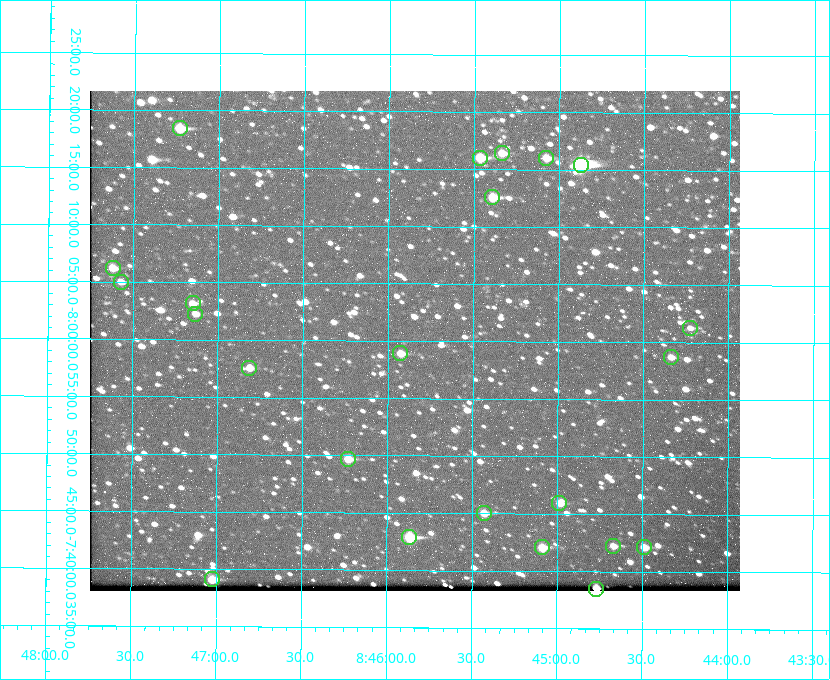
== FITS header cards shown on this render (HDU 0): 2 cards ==
NAXIS1  =                  650 / Width of table row in bytes
NAXIS2  =                  500 / Number of rows in table

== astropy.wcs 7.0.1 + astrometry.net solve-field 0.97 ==
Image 650 x 500 px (HDU 0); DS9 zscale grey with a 90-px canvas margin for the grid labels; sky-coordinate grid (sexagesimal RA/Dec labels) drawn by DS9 from the SOLVED WCS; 23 Tycho-2 reference stars matched to detected sources circled (green)
Header WCS: none
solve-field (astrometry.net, Tycho-2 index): SOLVED blind (the file carries no WCS)
Solved WCS: RA---TAN-SIP/DEC--TAN-SIP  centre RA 08:45:51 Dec -08:00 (131.46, -8.00 deg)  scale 5.24 arcsec/px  FOV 56.7' x 43.6'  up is +180 deg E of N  parity flipped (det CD > 0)
(file carries no celestial WCS; the grid is the blind solution)
Tycho-2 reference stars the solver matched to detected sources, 23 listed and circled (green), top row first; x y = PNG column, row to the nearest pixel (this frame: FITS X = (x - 90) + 1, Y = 500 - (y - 91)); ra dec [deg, ICRS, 3 dp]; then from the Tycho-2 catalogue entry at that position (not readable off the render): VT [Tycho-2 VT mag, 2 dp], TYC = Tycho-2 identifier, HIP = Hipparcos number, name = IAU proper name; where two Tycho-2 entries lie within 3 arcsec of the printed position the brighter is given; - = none
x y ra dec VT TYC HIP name
180 128 131.808 -8.307 9.64 5442-1713-1 - -
502 153 131.335 -8.274 10.98 5442-594-1 - -
480 158 131.367 -8.267 10.01 5442-454-1 - -
546 158 131.270 -8.267 10.78 5442-693-1 - -
581 165 131.219 -8.257 7.68 5442-1112-1 42924 -
492 197 131.348 -8.210 9.85 5442-617-1 - -
113 268 131.905 -8.103 11.02 5442-880-1 - -
121 282 131.893 -8.083 11.47 5442-1030-1 - -
193 303 131.787 -8.052 11.26 5442-527-1 - -
195 314 131.783 -8.038 11.46 5442-45-1 - -
690 328 131.057 -8.021 12.20 5442-277-1 - -
400 353 131.481 -7.982 10.84 5442-1444-1 - -
671 357 131.085 -7.979 12.05 5442-273-1 - -
249 368 131.703 -7.959 11.45 5442-1027-1 - -
348 459 131.557 -7.828 10.76 5442-1179-1 - -
559 503 131.247 -7.766 11.19 5442-426-1 - -
484 513 131.357 -7.750 10.86 5442-458-1 - -
409 537 131.466 -7.715 9.32 5442-1286-1 43006 -
613 546 131.168 -7.704 11.38 5442-657-1 - -
542 547 131.272 -7.701 10.67 5442-1279-1 - -
644 547 131.122 -7.702 11.05 5442-69-1 - -
212 579 131.756 -7.652 10.62 5442-824-1 - -
596 589 131.192 -7.641 10.08 5442-772-1 - -